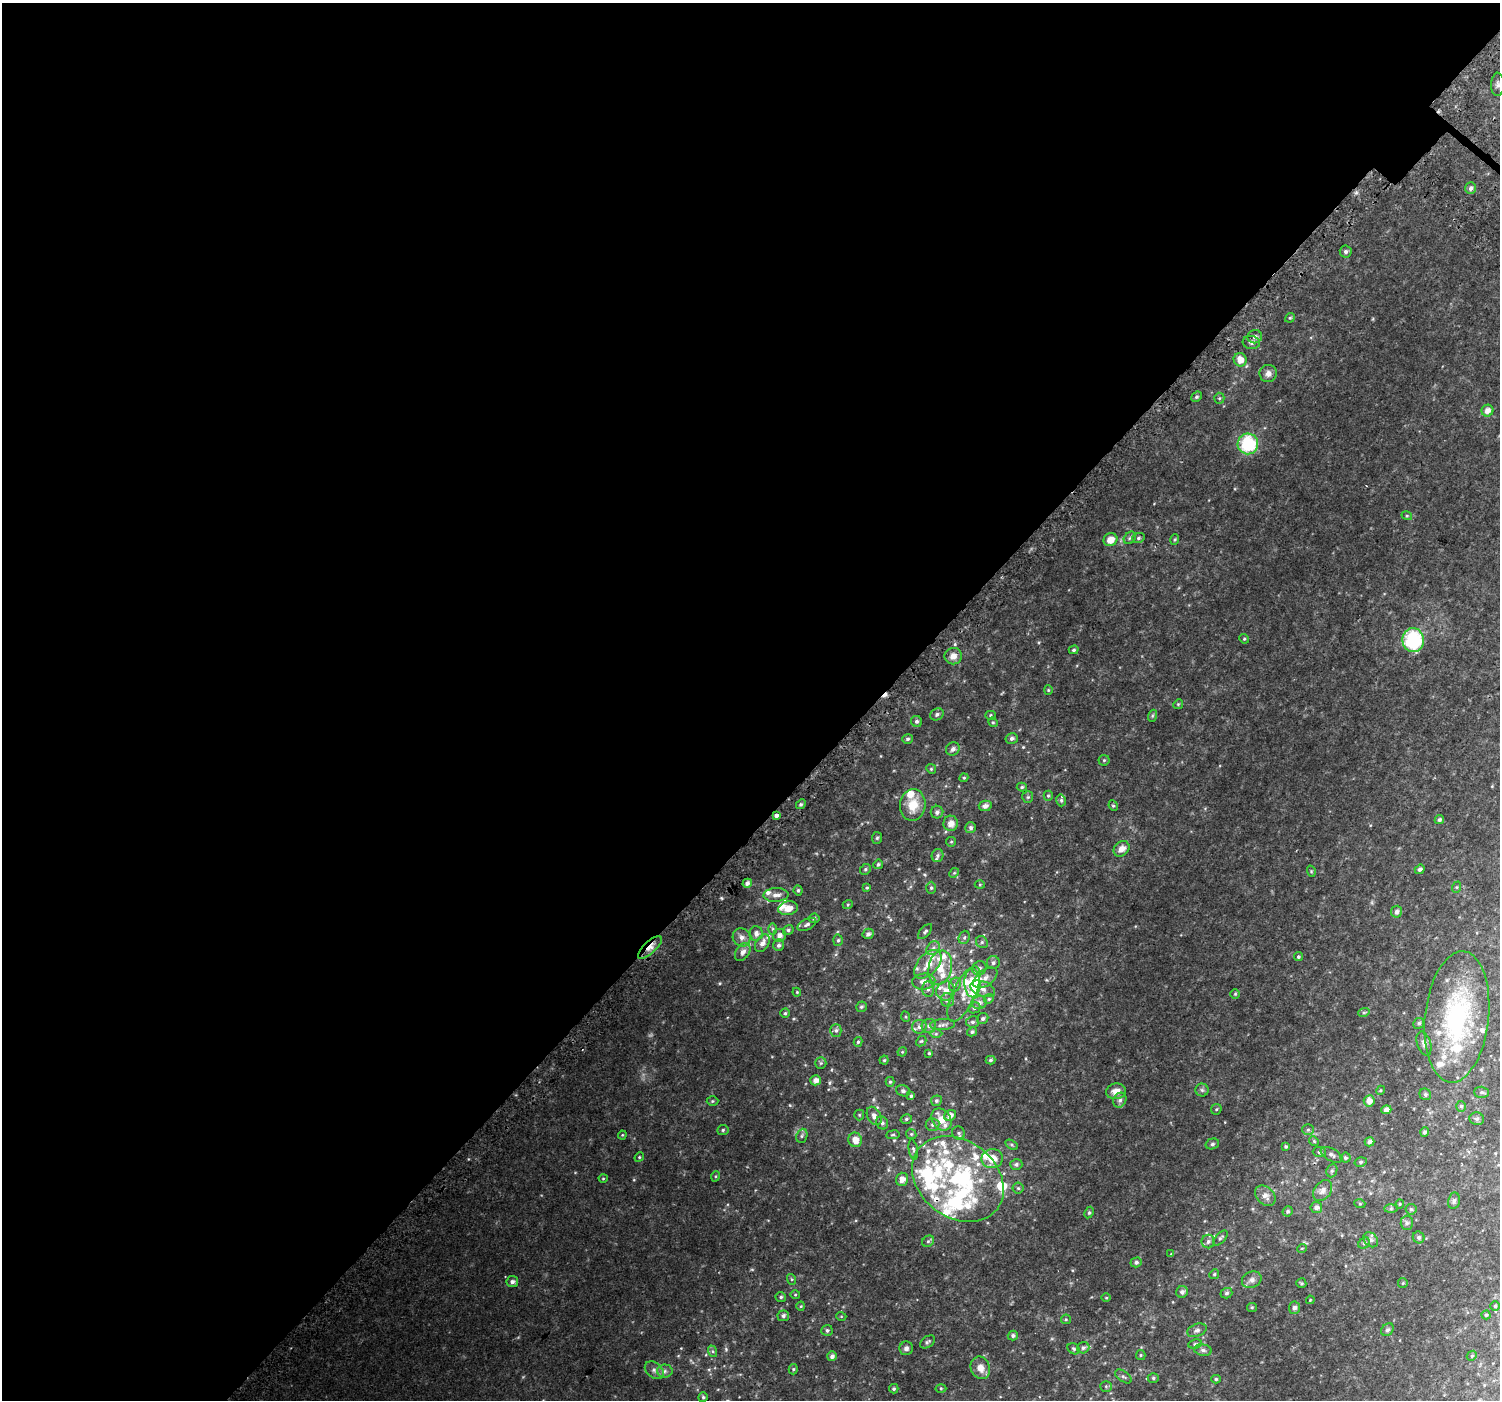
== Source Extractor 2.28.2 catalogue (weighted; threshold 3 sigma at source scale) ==
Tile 5 of 4 x 4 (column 1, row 2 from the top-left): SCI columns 51-1548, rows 3094-4491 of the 6103 x 6117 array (HDU 1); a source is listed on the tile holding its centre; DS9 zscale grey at full resolution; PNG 1502 x 1402 px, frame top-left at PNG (2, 3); each listed source drawn as its Kron ellipse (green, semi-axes under 4 px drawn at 4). Shown black and unused: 58% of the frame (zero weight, under 2 of 3 exposures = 3% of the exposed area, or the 3 px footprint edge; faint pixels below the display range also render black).
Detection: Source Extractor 2.28.2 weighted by HDU 2 'WHT'; one run over the whole footprint, this tile lists its part. Background 0.0531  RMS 0.0087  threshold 0.0389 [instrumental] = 3 sigma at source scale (4.5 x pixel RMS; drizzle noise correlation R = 1.50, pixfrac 1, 0.0396/0.0396 arcsec/px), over >= 5 px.
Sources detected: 291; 4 inside a brighter object's white glare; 2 cosmic-ray / hot-pixel residue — neither listed nor drawn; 44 inside a brighter listed object's ellipse — not listed separately; the other 241 listed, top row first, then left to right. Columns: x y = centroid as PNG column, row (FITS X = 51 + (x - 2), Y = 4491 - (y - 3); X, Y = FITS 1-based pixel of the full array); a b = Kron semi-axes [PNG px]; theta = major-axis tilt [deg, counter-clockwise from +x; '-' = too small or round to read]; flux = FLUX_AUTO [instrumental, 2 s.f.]
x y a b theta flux
1498 84 11 6 88 2.6
1471 188 6 5 - 2.6
1346 252 6 6 - 2.1
1290 318 5 4 - 1
1255 337 7 6 - 2.9
1251 342 9 6 -7 2.5
1240 360 7 6 - 7.6
1268 373 8 8 - 3.8
1197 397 6 4 41 1.6
1219 398 5 5 - 1.1
1487 411 6 6 - 4.5
1248 444 10 10 - 46
1407 516 5 3 - 0.83
1130 538 7 5 46 1.6
1138 538 6 5 - 1.4
1110 540 7 6 - 6.9
1175 540 5 3 - 0.9
1244 639 5 4 - 1
1413 640 12 11 - 61
1074 650 5 4 - 1.3
953 656 9 8 - 5
1048 690 4 4 - 0.79
1178 704 5 4 - 0.94
937 714 7 5 30 1.7
990 715 5 4 - 1.1
1152 716 6 4 72 1
917 721 6 5 - 1.9
993 722 5 4 - 1
1012 738 6 5 - 2.3
908 739 5 5 - 1.4
953 749 7 6 - 3.1
1104 760 5 5 - 1.2
931 769 5 4 - 0.9
964 778 4 4 - 0.91
1022 787 5 4 - 1.1
1048 796 5 4 - 1
1028 797 6 5 - 1.2
1061 800 6 4 -77 1.3
801 804 5 4 - 1.3
913 805 16 12 83 14
985 806 6 5 - 3.4
1113 806 5 4 - 1.1
937 812 6 6 - 2.3
776 815 3 3 - 18
1439 820 5 4 - 1.6
951 823 8 7 - 6.3
971 828 5 5 - 1.9
877 838 6 5 - 1.2
951 842 5 4 - 0.92
1122 849 9 7 41 5.3
938 855 7 5 76 1.6
878 864 5 4 - 1.5
865 869 6 5 - 1.3
1420 869 5 4 - 1.7
1311 871 6 3 -73 0.85
954 873 5 4 - 0.95
747 883 5 4 - 2.7
980 885 5 3 - 0.8
1457 887 6 4 71 0.95
867 888 4 3 - 0.95
931 888 6 5 - 1.3
798 890 5 4 - 1.5
776 895 13 7 2 4.6
848 904 5 3 - 0.71
788 908 10 6 12 8.3
1396 912 6 5 - 2.7
814 918 5 5 - 1.5
807 924 10 5 26 2.2
773 929 6 4 -89 1.2
788 930 5 5 - 1.6
925 931 9 4 48 1.7
756 933 7 6 - 3.4
868 934 5 5 - 2.6
779 935 6 6 - 4
742 937 9 8 - 4.4
964 937 7 5 69 1.6
838 940 5 5 - 1.4
982 942 6 5 - 1.5
762 943 10 6 56 4.3
778 945 6 5 - 2.3
650 947 15 6 43 6.2
933 948 8 6 46 2.8
743 952 10 6 56 3.8
1298 957 4 4 - 1.2
993 963 6 6 - 2.1
928 964 17 10 48 12
940 968 17 11 78 14
979 968 7 6 - 2.7
985 978 14 8 37 4.8
924 982 11 8 5 5.4
972 983 14 8 -89 19
955 985 7 5 67 2
928 989 7 5 88 2.4
983 989 13 7 -21 4.3
946 991 9 9 - 7.9
797 992 4 4 - 0.75
964 994 30 11 65 14
1235 994 4 4 - 0.95
989 999 5 4 - 1.1
948 1000 7 6 - 2.7
979 1003 7 6 - 3.1
861 1007 6 5 - 1.4
974 1008 6 5 - 1.5
1364 1012 6 3 19 0.94
785 1013 5 4 - 1.2
906 1017 5 3 - 0.79
1457 1017 66 32 84 120
983 1019 6 5 - 1.8
973 1022 6 5 - 1.7
1419 1023 6 5 - 1.6
943 1025 12 5 3 2.8
929 1026 7 7 - 2.6
919 1027 7 7 - 2.8
836 1030 6 5 - 1.9
972 1032 5 4 - 1.5
936 1034 6 4 1 1.2
921 1041 6 4 42 1.1
858 1042 5 4 - 1.2
1424 1044 12 7 -73 2.7
902 1052 5 3 - 0.65
929 1053 4 3 - 1
884 1060 4 4 - 1
991 1060 5 4 - 1.4
821 1063 6 5 - 1.4
816 1080 5 5 - 4.6
890 1082 5 4 - 1.1
1202 1090 6 6 - 1.7
1381 1090 5 4 - 0.78
903 1091 7 5 -20 1.7
1116 1091 10 8 11 6.1
1482 1092 7 5 -2 1.7
1425 1094 6 5 - 1.6
911 1096 4 4 - 1.2
1120 1100 7 6 - 2.4
712 1101 6 5 - 1.1
936 1101 6 5 - 1.6
1369 1101 5 5 - 5.3
1461 1106 5 4 - 1.3
1216 1109 6 5 - 1.1
1386 1110 5 4 - 4.1
859 1115 5 5 - 0.94
950 1115 6 5 - 4.3
874 1116 10 6 -61 3.9
906 1119 6 4 17 1.2
941 1119 12 9 -55 12
1477 1119 7 6 - 1.9
882 1123 7 5 -57 1.8
932 1125 7 6 - 2.1
723 1130 5 5 - 1.2
1308 1130 6 5 - 1.4
1425 1132 4 4 - 1.6
959 1133 7 6 - 1.9
911 1134 5 4 - 1.1
622 1135 4 4 - 0.75
893 1135 7 3 8 0.94
802 1136 7 5 69 1.6
855 1140 7 6 - 6.4
1314 1141 5 4 - 0.91
1370 1142 5 4 - 2.8
1212 1144 7 5 16 1.5
1012 1145 7 4 -32 1.2
1286 1146 4 4 - 1.2
913 1150 10 4 -80 1.6
1319 1152 6 5 - 1.5
1332 1155 12 6 -29 2.8
639 1157 5 4 - 0.93
1345 1158 5 5 - 1.7
992 1159 11 9 8 12
1360 1162 6 5 - 1.4
1016 1164 6 5 - 1.9
1332 1171 7 5 68 1.7
716 1176 5 3 - 0.82
603 1178 4 4 - 0.77
902 1179 6 6 - 4.6
958 1179 49 38 -38 120
1018 1188 5 5 - 1.3
1323 1191 11 8 52 4.5
1265 1196 11 8 -45 5.1
1454 1201 8 5 78 2
1360 1204 5 3 - 0.76
1400 1204 4 4 - 0.85
1316 1207 6 5 - 2.8
1391 1209 7 4 1 1.3
1411 1209 5 5 - 1.3
1288 1211 5 4 - 1.7
1089 1213 6 4 63 1.2
1407 1223 7 6 - 1.9
1419 1237 6 5 - 1.7
1220 1238 9 4 45 1.6
1371 1240 8 6 -46 2.5
928 1241 6 5 - 1.5
1208 1241 7 6 - 2.4
1364 1243 6 5 - 1.3
1302 1248 5 3 - 0.63
1171 1254 4 4 - 0.55
1136 1262 5 5 - 1.9
1214 1274 5 4 - 0.98
791 1279 5 3 - 0.81
1252 1280 10 8 25 3.5
512 1282 6 5 - 2.6
1301 1283 5 5 - 1.1
1403 1283 5 4 - 0.86
1182 1292 6 5 - 2.7
1226 1293 6 5 - 1.5
795 1295 5 3 - 0.72
781 1297 5 4 - 1.3
1106 1298 4 3 - 0.65
1310 1300 4 3 - 0.65
801 1306 4 4 - 0.84
1495 1306 4 4 - 1.2
1252 1307 5 4 - 0.88
1294 1308 6 5 - 2.5
1486 1315 4 4 - 1
783 1316 6 5 - 2.1
841 1316 5 3 - 0.7
1066 1319 5 4 - 0.9
827 1330 5 5 - 1.7
1197 1330 10 6 21 2.6
1387 1330 7 5 43 1.8
1013 1336 5 5 - 1.7
928 1342 8 5 34 1.6
1195 1344 7 4 12 1.5
906 1348 7 6 - 2.5
1083 1348 6 5 - 1.8
1074 1349 6 5 - 1.5
1203 1350 9 5 -9 2.2
712 1351 6 4 -70 1.2
1141 1355 5 4 - 0.96
832 1356 5 5 - 2.7
1472 1356 5 4 - 1.1
980 1368 11 9 -68 6.9
793 1369 5 5 - 1.1
654 1370 10 7 -38 3.7
665 1371 8 6 1 2.7
1123 1376 9 5 -35 1.8
1153 1378 5 5 - 1.3
1216 1379 5 4 - 1.1
1106 1386 6 5 - 1.2
941 1388 5 3 - 0.89
894 1389 5 4 - 1.3
703 1397 5 4 - 1.1
Overlapping masked pixels (flux is a lower limit): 2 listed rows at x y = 776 815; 650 947
Isophote crosses this tile's border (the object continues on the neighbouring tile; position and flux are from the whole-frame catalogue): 1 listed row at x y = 1495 1306